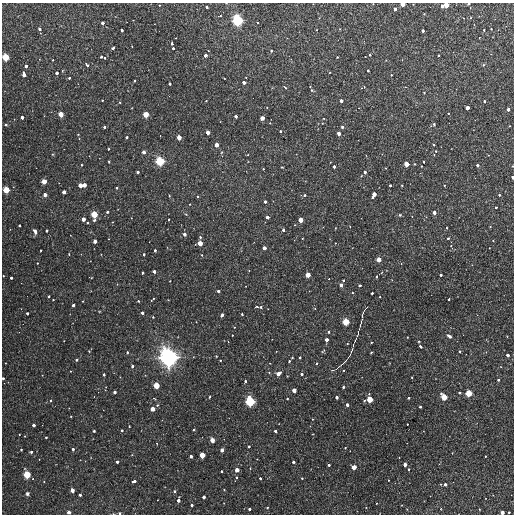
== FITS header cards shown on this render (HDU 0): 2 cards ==
NAXIS1  =                  512
NAXIS2  =                  512

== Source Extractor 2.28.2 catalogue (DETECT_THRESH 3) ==
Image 512 x 512 px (HDU 0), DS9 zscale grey, 1 PNG px = 1 image px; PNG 516 x 516 px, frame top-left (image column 1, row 512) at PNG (2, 3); no overlay
Background 2260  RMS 190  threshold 569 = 3 sigma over >= 5 px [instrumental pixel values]
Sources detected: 257; all 257 listed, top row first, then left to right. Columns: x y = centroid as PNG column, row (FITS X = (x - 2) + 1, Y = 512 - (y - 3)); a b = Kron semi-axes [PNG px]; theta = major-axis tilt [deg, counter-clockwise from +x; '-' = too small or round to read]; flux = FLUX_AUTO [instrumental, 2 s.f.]
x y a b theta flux
403 4 4 3 - 8.9e+04
468 4 3 2 - 2.3e+04
446 5 4 4 - 1.1e+05
442 6 4 3 - 5.4e+04
207 7 3 2 - 2.0e+04
395 9 4 4 - 4.2e+04
220 16 4 2 - 7.8e+03
237 20 8 7 - 4.0e+05
102 23 3 3 - 4.6e+04
39 29 3 3 - 3.3e+04
491 29 3 2 - 1.0e+04
122 30 3 3 - 3.9e+04
484 30 3 3 - 1.4e+04
423 31 3 3 - 3.6e+04
172 43 3 3 - 2.6e+04
113 48 3 3 - 3.6e+04
173 48 3 3 - 2.0e+04
271 51 3 3 - 1.7e+04
205 55 3 3 - 5.4e+04
370 55 3 3 - 1.5e+04
438 55 3 2 - 1.3e+04
5 57 5 5 - 1.9e+05
101 57 4 4 - 3.9e+04
337 57 2 2 - 9.8e+03
53 60 2 2 - 1.0e+04
87 65 3 3 - 2.8e+04
483 65 5 3 - 1.1e+04
26 66 3 3 - 3.7e+04
368 70 3 3 - 2.3e+04
57 73 3 3 - 4.2e+04
24 74 5 3 - 6.7e+04
391 75 3 3 - 1.3e+04
69 78 3 3 - 1.7e+04
224 78 3 2 - 7.0e+03
135 81 3 3 - 1.6e+04
244 82 3 3 - 4.8e+04
170 84 3 3 - 2.6e+04
285 87 4 2 - 1.1e+04
363 87 6 3 22 1.0e+04
312 90 5 4 - 1.6e+04
424 93 4 2 - 6.9e+03
102 100 2 2 - 1.0e+04
341 101 3 3 - 4.9e+04
484 101 3 3 - 2.3e+04
467 108 4 3 - 6.3e+04
508 109 3 3 - 5.0e+04
448 113 3 2 - 1.0e+04
61 114 4 4 - 1.2e+05
146 114 5 4 - 1.4e+05
236 116 3 3 - 4.1e+04
22 117 3 3 - 5.0e+04
262 118 4 4 - 9.2e+04
270 123 3 2 - 9.5e+03
434 124 4 4 - 2.1e+04
6 125 4 4 - 1.3e+04
104 127 3 3 - 2.4e+04
342 127 3 3 - 2.2e+04
280 131 3 3 - 1.8e+04
208 132 4 4 - 7.4e+04
339 133 4 3 - 6.6e+04
78 134 4 2 - 6.9e+03
127 137 3 3 - 3.0e+04
179 137 4 4 - 8.6e+04
216 145 4 4 - 7.5e+04
434 145 3 3 - 1.9e+04
108 149 2 2 - 1.1e+04
436 151 3 3 - 1.6e+04
144 152 4 3 - 5.8e+04
222 152 5 3 - 1.2e+04
160 161 7 7 - 2.8e+05
109 162 3 2 - 9.1e+03
424 162 2 2 - 1.2e+04
406 164 4 4 - 1.1e+05
81 165 3 2 - 1.1e+04
477 165 3 3 - 3.7e+04
334 167 3 3 - 3.5e+04
263 169 3 2 - 1.1e+04
138 172 3 3 - 3.2e+04
365 172 4 3 - 3.7e+04
512 177 3 2 - 3.0e+04
44 181 4 4 - 1.1e+05
80 185 4 4 - 7.5e+04
84 185 4 4 - 7.0e+04
390 185 3 3 - 2.3e+04
444 185 3 3 - 1.5e+04
117 188 3 2 - 1.5e+04
6 190 5 5 - 1.7e+05
64 192 4 4 - 5.9e+04
374 194 5 4 - 8.2e+04
45 195 4 4 - 6.2e+04
304 195 4 3 - 1.7e+04
499 195 3 3 - 1.8e+04
169 196 4 2 - 9.0e+03
198 196 4 3 - 1.5e+04
265 201 3 3 - 3.3e+04
190 204 2 2 - 9.6e+03
496 207 3 3 - 2.1e+04
107 212 3 3 - 3.0e+04
434 213 4 3 - 6.2e+04
94 214 5 5 - 1.7e+05
400 215 5 4 - 1.4e+04
267 217 3 3 - 5.4e+04
83 219 4 4 - 7.0e+04
94 220 3 3 - 2.1e+04
168 220 2 2 - 1.3e+04
300 220 4 4 - 9.4e+04
19 225 3 3 - 2.2e+04
446 228 2 2 - 1.3e+04
283 230 3 3 - 3.6e+04
35 231 6 4 -65 4.2e+04
47 231 3 3 - 2.7e+04
184 234 4 3 - 4.6e+04
200 237 3 3 - 1.7e+04
302 238 2 2 - 9.0e+03
448 238 3 3 - 2.1e+04
95 241 4 3 - 6.2e+04
200 243 4 4 - 1.0e+05
264 248 4 3 - 6.2e+04
41 250 2 2 - 1.0e+04
155 250 3 3 - 2.3e+04
69 254 4 2 - 9.5e+03
144 254 3 3 - 2.7e+04
202 255 4 2 - 8.0e+03
379 259 4 4 - 9.0e+04
37 263 2 2 - 7.7e+03
154 271 3 3 - 4.2e+04
142 273 3 3 - 2.5e+04
308 275 4 4 - 1.1e+05
441 275 3 3 - 3.1e+04
3 276 2 2 - 8.8e+03
376 277 4 3 - 1.3e+04
11 278 3 3 - 2.4e+04
329 279 3 2 - 6.7e+03
343 280 3 3 - 1.7e+04
341 285 4 3 - 5.6e+04
359 285 3 3 - 3.4e+04
218 291 3 3 - 2.7e+04
352 293 3 3 - 1.0e+04
372 293 3 3 - 2.1e+04
49 296 3 2 - 1.8e+04
153 299 7 3 49 1.5e+04
449 299 3 2 - 1.9e+04
53 300 2 2 - 8.5e+03
138 301 3 3 - 1.5e+04
73 305 3 3 - 3.6e+04
257 307 5 2 - 1.7e+04
261 307 4 3 - 1.6e+04
365 309 5 2 - 1.2e+04
27 313 3 3 - 2.8e+04
142 313 3 3 - 3.8e+04
242 314 3 3 - 1.8e+04
222 315 4 3 - 3.9e+04
362 315 7 2 76 1.6e+04
153 317 3 2 - 1.2e+04
346 322 5 5 - 1.8e+05
361 323 10 2 74 2.7e+04
234 327 3 3 - 9.6e+03
328 332 4 3 - 2.2e+04
358 334 10 4 77 3.4e+04
232 335 2 2 - 9.4e+03
449 336 6 4 -40 4.0e+04
407 337 2 2 - 9.0e+03
327 340 4 3 - 5.5e+04
228 341 3 2 - 7.3e+03
419 341 3 2 - 9.0e+03
371 342 2 2 - 9.4e+03
347 344 4 2 - 8.2e+03
420 346 4 3 - 2.3e+04
89 351 2 2 - 8.2e+03
323 351 7 3 45 1.5e+04
459 351 3 3 - 1.9e+04
127 352 3 3 - 1.6e+04
351 352 15 3 67 4.0e+04
371 352 3 2 - 1.0e+04
508 355 3 3 - 4.8e+04
216 356 3 3 - 9.2e+03
168 357 17 15 -60 1.2e+06
300 357 3 3 - 2.3e+04
292 358 3 2 - 8.0e+03
76 360 3 3 - 2.9e+04
220 360 3 2 - 1.1e+04
289 361 3 3 - 1.7e+04
343 363 15 2 42 3.3e+04
132 366 3 3 - 3.0e+04
278 373 5 4 - 7.5e+04
104 374 3 3 - 2.8e+04
302 374 3 3 - 3.0e+04
412 377 2 2 - 1.0e+04
3 378 3 3 - 2.1e+04
498 380 3 3 - 2.4e+04
245 381 3 3 - 2.6e+04
156 385 5 4 - 1.5e+05
343 387 3 3 - 2.1e+04
294 390 4 4 - 8.6e+04
115 392 3 3 - 4.1e+04
459 392 3 3 - 1.9e+04
469 393 5 5 - 1.7e+05
210 397 4 3 - 1.4e+04
337 397 3 3 - 3.8e+04
444 397 6 4 -55 1.7e+05
154 398 4 3 - 9.0e+03
408 398 3 2 - 2.0e+04
370 399 6 5 - 1.6e+05
250 401 8 7 - 3.5e+05
157 405 5 4 - 1.6e+04
347 405 3 3 - 4.6e+04
420 407 3 3 - 1.9e+04
153 409 4 4 - 8.4e+04
313 419 4 2 - 8.5e+03
407 424 2 2 - 7.9e+03
33 425 3 3 - 4.3e+04
129 426 3 3 - 1.3e+04
122 430 3 3 - 2.4e+04
194 430 3 2 - 1.3e+04
94 431 3 3 - 1.5e+04
275 431 3 3 - 3.0e+04
19 434 3 2 - 8.8e+03
46 437 3 2 - 1.4e+04
212 440 4 4 - 9.1e+04
249 446 3 3 - 2.5e+04
345 448 3 2 - 8.7e+03
73 449 3 3 - 2.5e+04
21 450 3 2 - 1.5e+04
222 450 4 3 - 3.6e+04
31 452 3 3 - 2.1e+04
202 455 4 4 - 1.2e+05
191 456 3 3 - 3.9e+04
485 456 3 2 - 1.1e+04
399 458 3 2 - 7.7e+03
117 462 3 3 - 3.1e+04
293 462 3 3 - 3.4e+04
405 464 4 3 - 6.8e+04
329 465 3 3 - 2.5e+04
354 467 4 4 - 9.7e+04
409 469 3 3 - 2.3e+04
237 470 4 4 - 8.2e+04
221 471 3 2 - 1.5e+04
27 475 5 5 - 2.0e+05
236 477 3 3 - 2.2e+04
260 478 3 3 - 1.8e+04
302 478 3 2 - 1.2e+04
388 480 3 2 - 8.6e+03
134 481 4 3 - 4.5e+04
445 484 3 3 - 3.9e+04
72 490 4 4 - 8.3e+04
174 491 4 3 - 1.9e+04
27 494 5 4 - 2.5e+04
80 495 3 3 - 2.6e+04
204 497 3 3 - 4.2e+04
178 500 4 3 - 4.6e+04
192 505 3 3 - 2.9e+04
267 507 3 3 - 1.4e+04
249 509 3 3 - 2.9e+04
69 512 3 3 - 5.4e+04
502 512 4 4 - 6.4e+04
509 512 3 3 - 1.5e+04
119 513 4 3 - 1.9e+04
At the frame edge (FLAGS 8, measured only in part): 10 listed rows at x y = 403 4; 468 4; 446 5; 5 57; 512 177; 3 276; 3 378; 69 512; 502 512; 119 513

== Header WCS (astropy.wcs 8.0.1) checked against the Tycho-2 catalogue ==
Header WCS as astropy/WCSLIB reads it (CRVAL/CRPIX/CD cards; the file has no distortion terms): RA---TAN/DEC--TAN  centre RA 10:14:35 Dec +31:53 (153.65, +31.89 deg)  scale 3.52 arcsec/px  FOV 30.0' x 30.0'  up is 0 deg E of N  parity normal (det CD < 0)
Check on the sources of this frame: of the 60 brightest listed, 10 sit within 5.3 arcsec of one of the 12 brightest Tycho-2 stars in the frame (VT <= 12.48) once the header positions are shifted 0.17 arcsec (0.03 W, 0.17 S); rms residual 2.02 arcsec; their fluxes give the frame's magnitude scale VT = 25.02 - 2.5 log10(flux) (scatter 0.32 mag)
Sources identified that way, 10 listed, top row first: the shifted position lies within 5.3 arcsec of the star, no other Tycho-2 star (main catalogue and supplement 1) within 10.6 arcsec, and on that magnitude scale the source's flux lands within +1.5 / -3 mag of the star's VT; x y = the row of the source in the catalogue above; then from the Tycho-2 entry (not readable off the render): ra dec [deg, ICRS J2000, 3 dp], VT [Tycho-2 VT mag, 2 dp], TYC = Tycho-2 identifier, HIP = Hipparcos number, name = IAU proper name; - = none
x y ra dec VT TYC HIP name
237 20 153.670 +32.119 10.56 2510-707-1 - -
61 114 153.874 +32.027 12.48 2510-821-1 - -
146 114 153.776 +32.027 12.43 2510-951-1 - -
160 161 153.758 +31.981 10.82 2510-1001-1 - -
6 190 153.936 +31.953 12.48 2510-1116-1 - -
346 322 153.545 +31.824 12.17 2510-789-1 - -
168 357 153.749 +31.789 9.04 2510-847-1 - -
444 397 153.433 +31.751 11.79 2510-807-1 - -
370 399 153.518 +31.749 12.36 2510-805-1 - -
250 401 153.655 +31.746 10.98 2510-774-1 - -